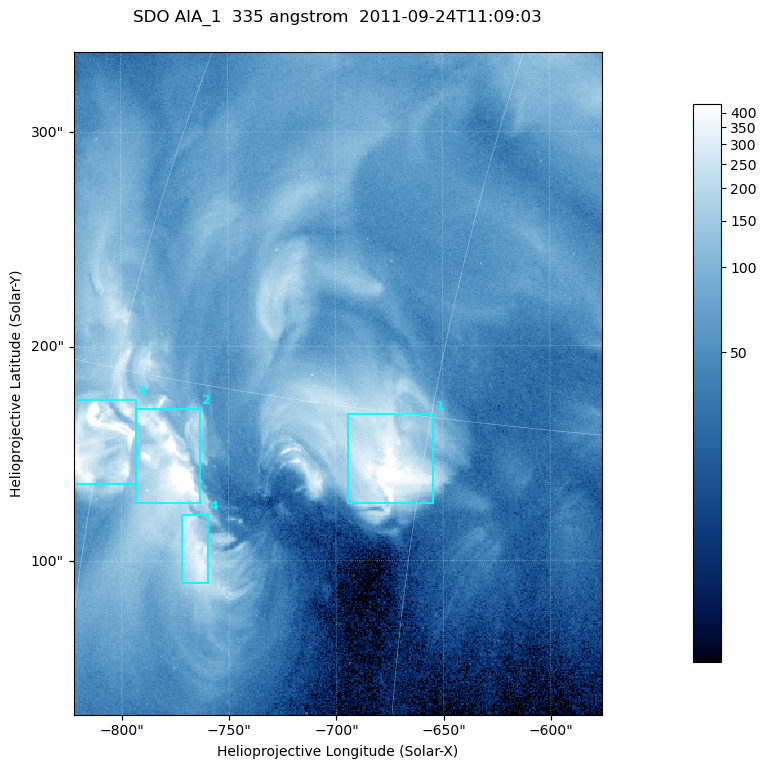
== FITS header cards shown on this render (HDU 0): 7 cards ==
TELESCOP= 'SDO     '           /
INSTRUME= 'AIA_1   '           /
WAVELNTH=                  335 /
WAVEUNIT= 'angstrom'           /
DATE-OBS= '2011-09-24T11:09:03.62' /
CTYPE1  = 'HPLN-TAN'           /
CTYPE2  = 'HPLT-TAN'           /

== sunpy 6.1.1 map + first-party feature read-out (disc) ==
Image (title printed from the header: SDO AIA_1  335 angstrom  2011-09-24T11:09:03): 410 x 514 px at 0.601 arcsec/px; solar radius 956 arcsec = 1592 px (partial field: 2.6% of the solar disc is inside the frame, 100% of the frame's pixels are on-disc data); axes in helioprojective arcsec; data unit not stated in the header (colour bar unlabelled)
Pointing: header CRPIX1/2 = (2042.06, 2043.86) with CRVAL1/2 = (0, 0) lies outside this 410 x 514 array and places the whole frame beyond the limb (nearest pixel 1.41 R_sun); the SolarSoft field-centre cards XCEN/YCEN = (-698.9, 182.7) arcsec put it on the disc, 1317 arcsec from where CRPIX/CRVAL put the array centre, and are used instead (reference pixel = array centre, CRVAL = XCEN/YCEN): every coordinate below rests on XCEN/YCEN
Orientation: roll -0.143 deg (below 1 deg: not rotated)
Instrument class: DISC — disc imager (sunpy class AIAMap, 335 A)
Bright regions (active regions / flare kernels): reference = the on-disc median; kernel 3 px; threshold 5 sigma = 191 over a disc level ~58.1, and >= 1.15x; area >= 210 px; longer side >= 5 px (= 3 arcsec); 4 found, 4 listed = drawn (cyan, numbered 1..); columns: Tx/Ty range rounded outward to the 2 arcsec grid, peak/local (2 s.f.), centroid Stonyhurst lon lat
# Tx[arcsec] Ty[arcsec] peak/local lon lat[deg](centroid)
1 -694..-654 126..168 9.6 -46 +14
2 -794..-762 126..172 12 -56 +13
3 -822..-792 136..176 15 -60 +13
4 -772..-760 90..122 6.3 -54 +10